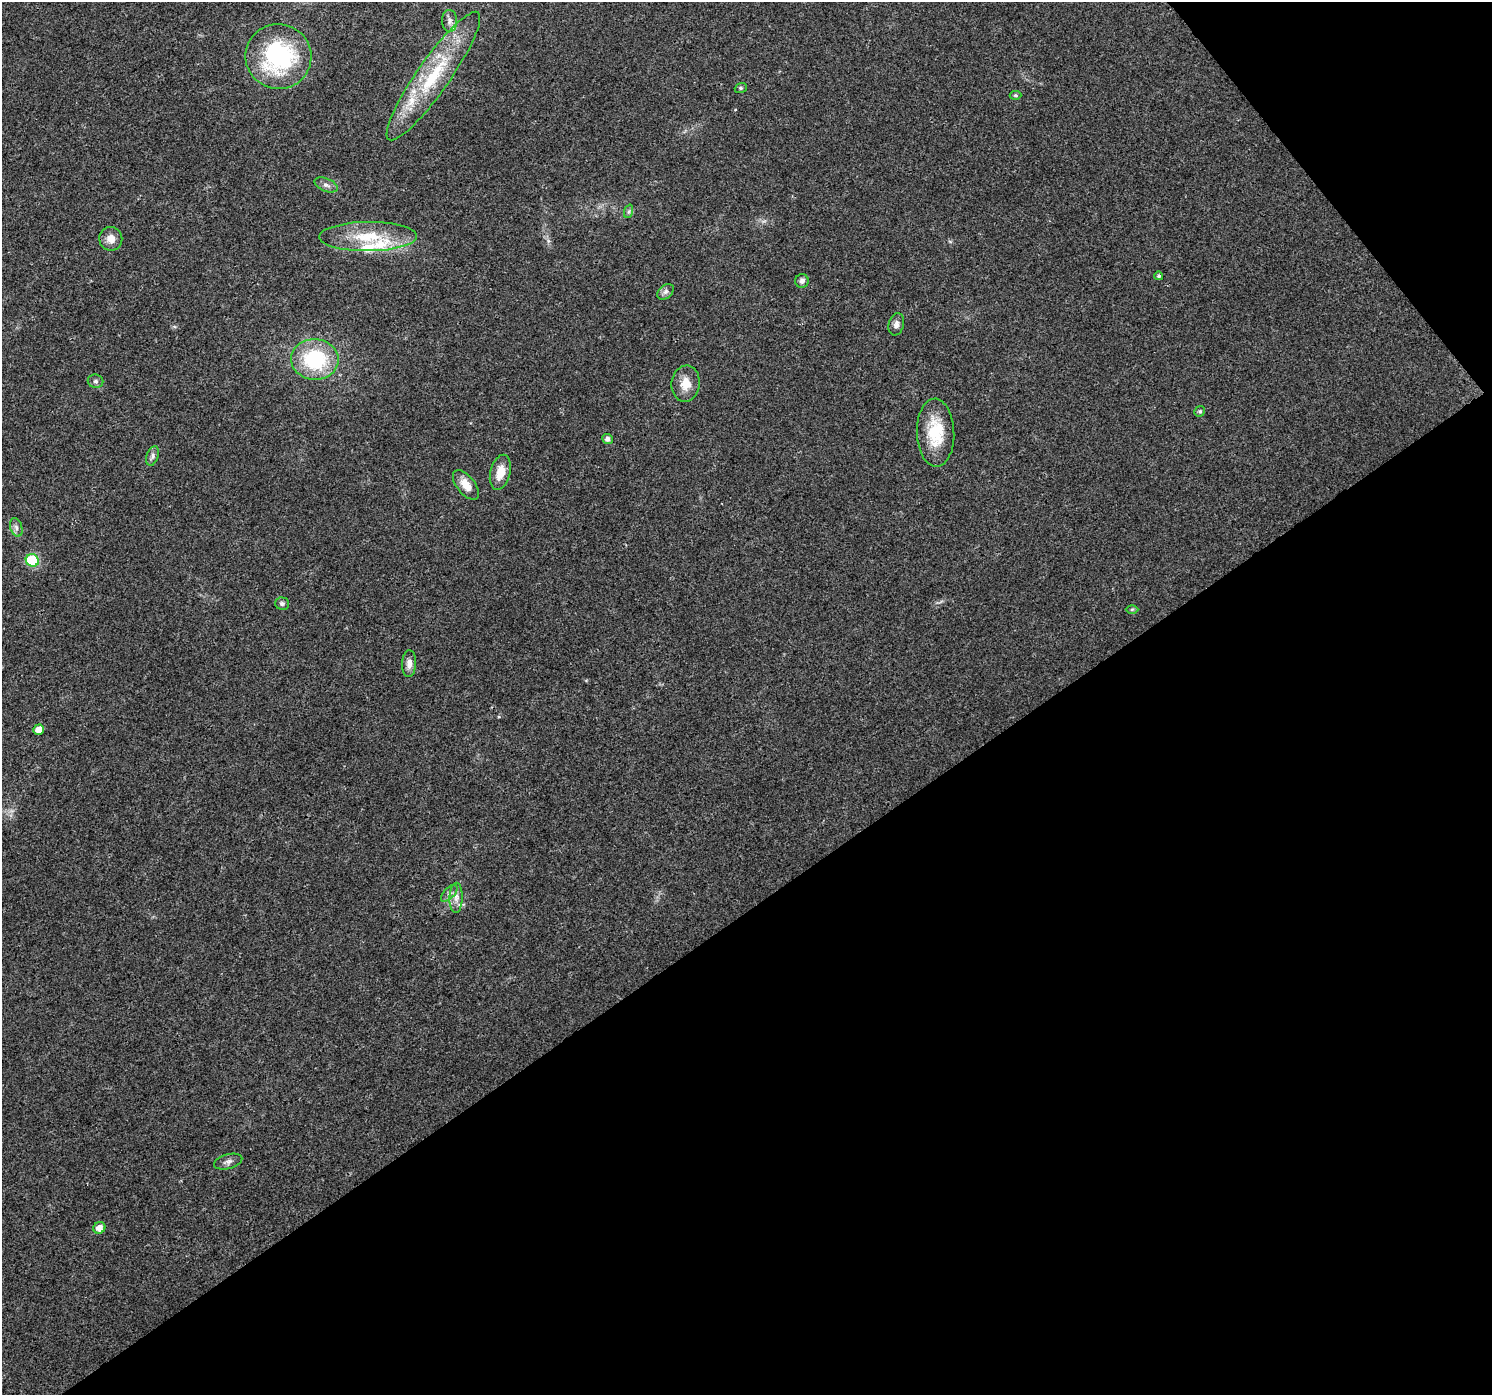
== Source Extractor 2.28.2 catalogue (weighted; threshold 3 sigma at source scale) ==
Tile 12 of 4 x 4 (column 4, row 3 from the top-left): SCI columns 4481-5970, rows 1530-2922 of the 5974 x 5910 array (HDU 1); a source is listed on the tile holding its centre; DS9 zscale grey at full resolution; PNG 1494 x 1397 px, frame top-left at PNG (2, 2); each listed source drawn as its Kron ellipse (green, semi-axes under 4 px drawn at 4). Shown black and unused: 38% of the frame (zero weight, under 3 of 4 exposures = <1% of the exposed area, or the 3 px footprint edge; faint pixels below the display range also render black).
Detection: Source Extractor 2.28.2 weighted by HDU 2 'WHT'; one run over the whole footprint, this tile lists its part. Background 0.0123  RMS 0.0028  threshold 0.0126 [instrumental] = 3 sigma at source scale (4.5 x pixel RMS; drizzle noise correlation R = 1.50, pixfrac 1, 0.0396/0.0396 arcsec/px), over >= 5 px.
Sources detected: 35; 3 inside a brighter listed object's ellipse — not listed separately; the other 32 listed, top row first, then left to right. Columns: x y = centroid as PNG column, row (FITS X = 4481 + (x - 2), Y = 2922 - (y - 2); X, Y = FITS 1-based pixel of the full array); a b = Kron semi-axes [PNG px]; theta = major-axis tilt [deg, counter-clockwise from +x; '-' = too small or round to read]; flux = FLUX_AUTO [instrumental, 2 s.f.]
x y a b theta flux
449 21 11 7 -87 1.2
278 57 33 32 - 37
433 76 78 16 55 21
741 88 6 5 - 0.4
1015 95 6 4 0 0.43
326 185 12 6 -22 1.1
629 211 7 4 71 0.5
368 237 49 14 0 12
111 239 12 11 - 2.5
1159 276 4 4 - 0.51
802 281 7 6 - 1.1
666 292 9 6 41 0.97
896 324 11 7 74 1.3
315 359 24 20 -3 21
96 381 8 7 - 0.77
686 384 18 14 82 4.2
1200 411 5 5 - 0.5
936 433 34 18 -88 11
607 439 5 5 - 1.1
153 456 10 6 71 0.91
500 472 18 10 76 4.2
466 485 17 9 -51 3.5
16 527 9 6 -72 1
32 560 7 6 - 18
282 604 7 6 - 0.68
1132 609 6 4 0 0.41
409 664 13 7 88 1.7
39 730 5 5 - 2.8
449 893 10 5 45 0.99
456 898 15 6 87 2
228 1162 14 7 16 1.2
99 1228 6 5 - 2.3